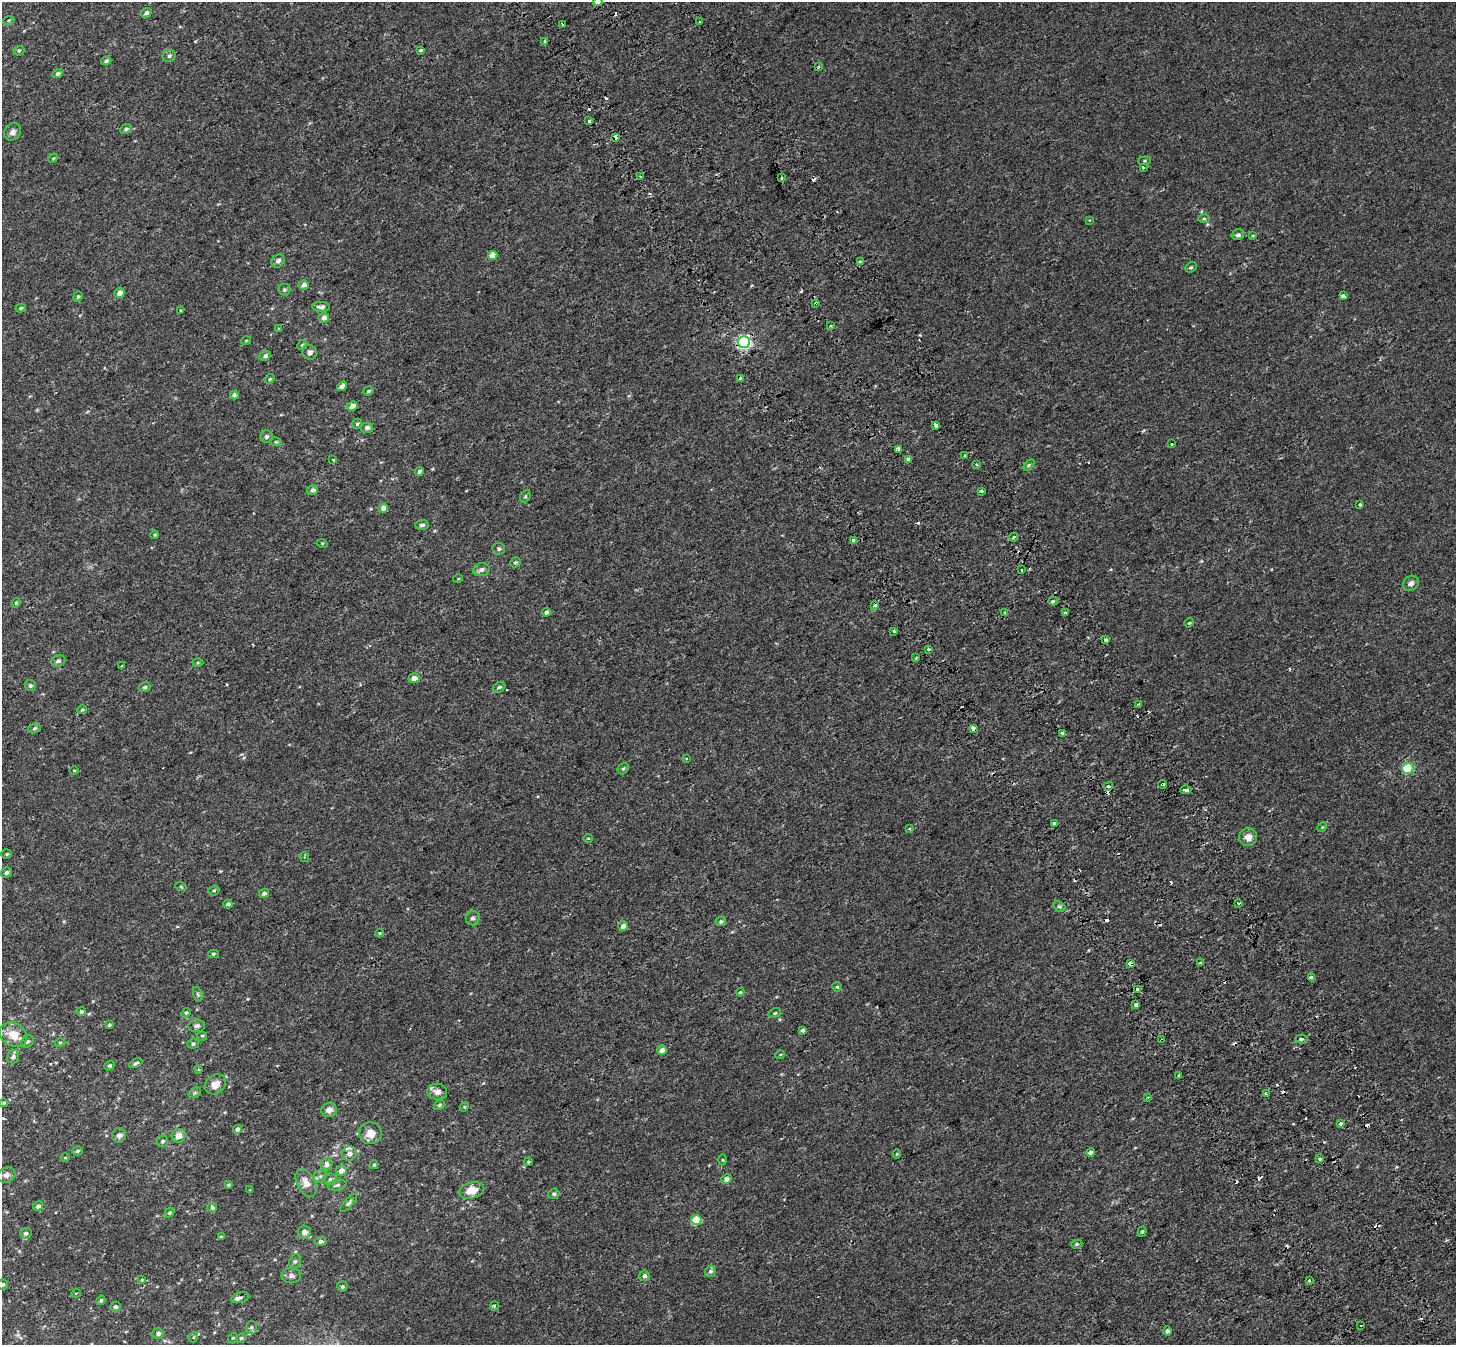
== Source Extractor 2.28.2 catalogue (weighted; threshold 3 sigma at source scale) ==
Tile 6 of 4 x 4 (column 2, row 2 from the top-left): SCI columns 1546-2999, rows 2948-4290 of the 5984 x 5853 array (HDU 1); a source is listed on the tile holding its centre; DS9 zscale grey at full resolution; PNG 1458 x 1347 px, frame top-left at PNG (2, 2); each listed source drawn as its Kron ellipse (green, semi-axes under 4 px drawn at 4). Shown black and unused: <1% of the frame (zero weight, under 2 of 3 exposures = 5% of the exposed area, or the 3 px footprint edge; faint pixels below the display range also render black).
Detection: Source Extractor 2.28.2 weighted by HDU 2 'WHT'; one run over the whole footprint, this tile lists its part. Background 0.00134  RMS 0.0026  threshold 0.0118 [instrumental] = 3 sigma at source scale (4.5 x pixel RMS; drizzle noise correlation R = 1.50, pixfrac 1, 0.0396/0.0396 arcsec/px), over >= 5 px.
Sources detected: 254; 28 cosmic-ray / hot-pixel residue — neither listed nor drawn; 1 inside a brighter listed object's ellipse — not listed separately; the other 225 listed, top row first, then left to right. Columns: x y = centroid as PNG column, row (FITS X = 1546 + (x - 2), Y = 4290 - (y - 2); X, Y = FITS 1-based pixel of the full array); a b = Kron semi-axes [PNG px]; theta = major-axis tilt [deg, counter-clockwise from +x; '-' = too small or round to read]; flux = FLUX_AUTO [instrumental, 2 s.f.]
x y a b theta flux
598 2 5 3 - 0.79
146 13 5 4 - 0.71
9 20 5 3 - 0.24
700 22 3 2 - 0.32
562 25 3 3 - 2
545 42 4 3 - 1.1
420 50 3 3 - 0.81
19 51 5 5 - 0.36
169 56 6 6 - 0.54
106 61 5 4 - 0.52
819 67 3 3 - 0.25
58 73 5 4 - 0.69
589 121 3 3 - 3.7
126 129 6 4 26 0.57
13 132 9 8 - 1
615 137 3 3 - 2.7
53 158 5 4 - 0.26
1144 161 6 4 6 0.31
1143 168 3 3 - 0.34
640 176 3 2 - 0.3
781 178 4 2 - 0.25
1204 219 5 3 - 0.28
1089 220 4 3 - 0.29
1238 235 6 5 - 0.64
1253 236 4 3 - 0.23
493 255 5 4 - 2.8
278 261 7 6 - 0.8
860 262 4 3 - 1.4
1191 267 6 4 38 0.35
304 285 5 5 - 1.3
284 290 6 6 - 0.4
119 293 5 5 - 1.4
1343 296 4 4 - 2.3
78 297 5 4 - 0.33
816 303 3 3 - 0.82
321 307 9 5 -2 0.98
21 308 5 4 - 0.42
181 311 4 3 - 0.31
324 318 5 5 - 1.5
831 326 3 3 - 0.47
278 328 3 3 - 1.1
246 341 5 3 - 0.18
744 342 6 6 - 47
302 345 5 4 - 0.31
310 352 7 7 - 0.75
265 356 6 5 - 0.7
740 378 3 3 - 0.72
270 379 5 4 - 0.31
342 386 5 4 - 0.76
368 391 5 4 - 0.32
234 395 4 4 - 0.75
352 406 5 4 - 1.6
357 424 5 5 - 0.38
936 425 3 3 - 3.3
367 428 6 5 - 0.77
266 436 6 6 - 0.61
276 442 6 3 -17 0.29
1172 444 3 2 - 0.89
898 450 3 3 - 2.1
965 456 3 3 - 0.53
333 459 3 3 - 0.35
909 459 4 3 - 4.1
977 464 3 2 - 0.46
1029 465 6 4 45 0.34
419 471 4 4 - 0.52
313 490 6 5 - 0.98
981 491 4 3 - 1.3
525 496 7 5 60 0.33
1360 505 3 2 - 0.27
383 508 5 4 - 1.4
422 525 6 5 - 0.61
155 535 4 3 - 0.27
1014 537 4 3 - 0.21
853 541 3 3 - 4
322 543 5 3 - 0.22
499 549 6 6 - 0.57
515 563 5 5 - 0.41
481 570 8 6 12 0.98
1021 570 3 3 - 1.1
458 579 5 3 - 0.18
1411 583 8 7 - 1
1053 601 4 4 - 0.37
16 603 5 4 - 0.41
875 605 3 3 - 0.36
546 612 4 4 - 0.99
1004 613 4 3 - 0.36
1065 613 3 3 - 1.3
1189 623 5 3 - 0.24
894 631 4 3 - 0.57
1106 640 4 3 - 1.3
928 649 4 3 - 0.73
916 658 3 2 - 0.3
58 661 7 5 19 0.67
198 663 5 3 - 0.23
121 666 3 3 - 0.79
414 678 5 4 - 1.7
30 685 6 5 - 0.48
145 687 6 4 15 0.46
499 687 6 5 - 0.58
1138 704 4 4 - 0.28
82 710 5 3 - 0.29
34 728 6 5 - 0.5
973 728 4 3 - 4.2
1063 734 3 3 - 2.8
686 759 3 3 - 0.25
1408 768 6 5 - 13
623 769 6 5 - 0.34
74 770 4 3 - 0.21
1162 784 4 3 - 0.97
1108 786 5 4 - 0.34
1186 790 5 3 - 3.3
1055 823 4 3 - 2.1
1322 827 5 4 - 0.24
909 829 3 2 - 0.24
1248 837 9 9 - 1.6
588 838 4 3 - 0.2
7 854 5 4 - 0.31
304 857 5 3 - 0.27
6 872 6 5 - 0.63
181 887 6 3 -19 0.24
214 891 6 5 - 0.37
264 893 5 4 - 0.79
1239 903 3 3 - 0.52
228 904 4 4 - 0.76
1059 907 6 4 -33 0.43
473 918 7 6 - 0.64
721 921 5 4 - 0.48
623 926 5 4 - 1.3
379 933 4 4 - 0.24
213 954 5 4 - 0.37
1201 963 4 3 - 2.1
1130 964 4 3 - 18
1311 978 4 4 - 4.2
837 987 5 4 - 0.29
1138 989 4 3 - 2.1
740 992 4 3 - 0.27
198 994 7 4 -70 0.34
1136 1005 3 3 - 2.8
81 1012 4 4 - 0.47
186 1013 5 4 - 0.35
774 1013 6 4 27 0.4
109 1025 4 4 - 0.34
197 1026 8 6 7 0.89
803 1030 4 3 - 0.66
13 1035 14 11 -29 4
202 1036 5 5 - 0.34
1301 1039 6 4 -1 0.47
1162 1040 4 3 - 0.55
27 1041 7 5 40 0.5
60 1043 5 3 - 0.25
193 1044 6 5 - 0.5
662 1050 5 4 - 1.4
780 1055 5 3 - 0.23
13 1057 7 6 - 0.77
136 1063 7 3 26 0.49
110 1066 5 4 - 0.46
199 1069 3 2 - 0.28
1179 1075 3 3 - 1.1
215 1084 11 9 36 2.2
437 1092 10 8 -6 1.7
195 1093 7 5 31 0.41
1266 1094 3 3 - 0.33
1148 1097 3 3 - 0.41
4 1103 4 3 - 0.29
439 1105 6 4 36 0.47
464 1107 5 4 - 0.24
329 1110 8 7 - 1.5
1341 1123 3 3 - 1.2
237 1129 4 4 - 0.85
370 1133 11 11 - 2.7
119 1135 7 7 - 0.84
179 1136 7 6 - 2.2
162 1141 6 5 - 0.42
77 1151 5 4 - 0.42
1091 1152 4 4 - 1.4
349 1154 7 7 - 1.3
897 1154 4 4 - 0.24
65 1158 4 3 - 0.21
1320 1159 3 3 - 2.4
722 1160 5 3 - 0.26
528 1162 4 3 - 0.26
326 1164 6 6 - 1.2
374 1165 4 3 - 0.34
341 1170 5 5 - 1.5
6 1175 9 7 22 0.96
320 1176 7 6 - 0.66
330 1179 6 5 - 0.56
726 1179 5 4 - 0.93
306 1183 15 9 -63 2.4
228 1185 4 4 - 0.32
337 1185 9 5 12 0.68
250 1190 4 4 - 0.19
471 1190 13 8 15 3
554 1194 5 5 - 0.41
349 1203 11 4 48 0.58
38 1206 5 5 - 0.68
212 1208 5 4 - 0.68
169 1213 5 4 - 0.39
696 1220 5 5 - 9.6
304 1232 7 6 - 1.5
1142 1232 5 4 - 0.4
26 1233 5 5 - 0.76
221 1237 4 3 - 0.36
320 1241 6 4 9 0.65
1077 1244 6 4 17 0.41
295 1261 7 5 67 0.52
710 1271 6 5 - 0.61
291 1276 10 7 -1 0.82
644 1276 5 5 - 0.67
142 1280 4 3 - 0.22
1309 1280 4 3 - 0.28
3 1285 6 5 - 0.53
342 1286 5 5 - 0.43
76 1293 5 3 - 0.18
240 1298 9 5 14 0.69
101 1300 5 4 - 0.37
494 1306 5 3 - 0.26
116 1307 5 5 - 0.54
1361 1325 3 3 - 0.59
251 1327 7 5 88 0.55
1167 1331 4 4 - 0.73
158 1333 5 5 - 0.86
194 1337 5 3 - 0.2
233 1338 5 4 - 0.32
241 1338 5 4 - 0.44
Overlapping masked pixels (flux is a lower limit): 7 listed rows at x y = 615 137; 816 303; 744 342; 1162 784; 1186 790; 1130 964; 1162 1040
Isophote crosses this tile's border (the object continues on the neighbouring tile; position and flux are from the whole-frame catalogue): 2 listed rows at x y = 598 2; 3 1285